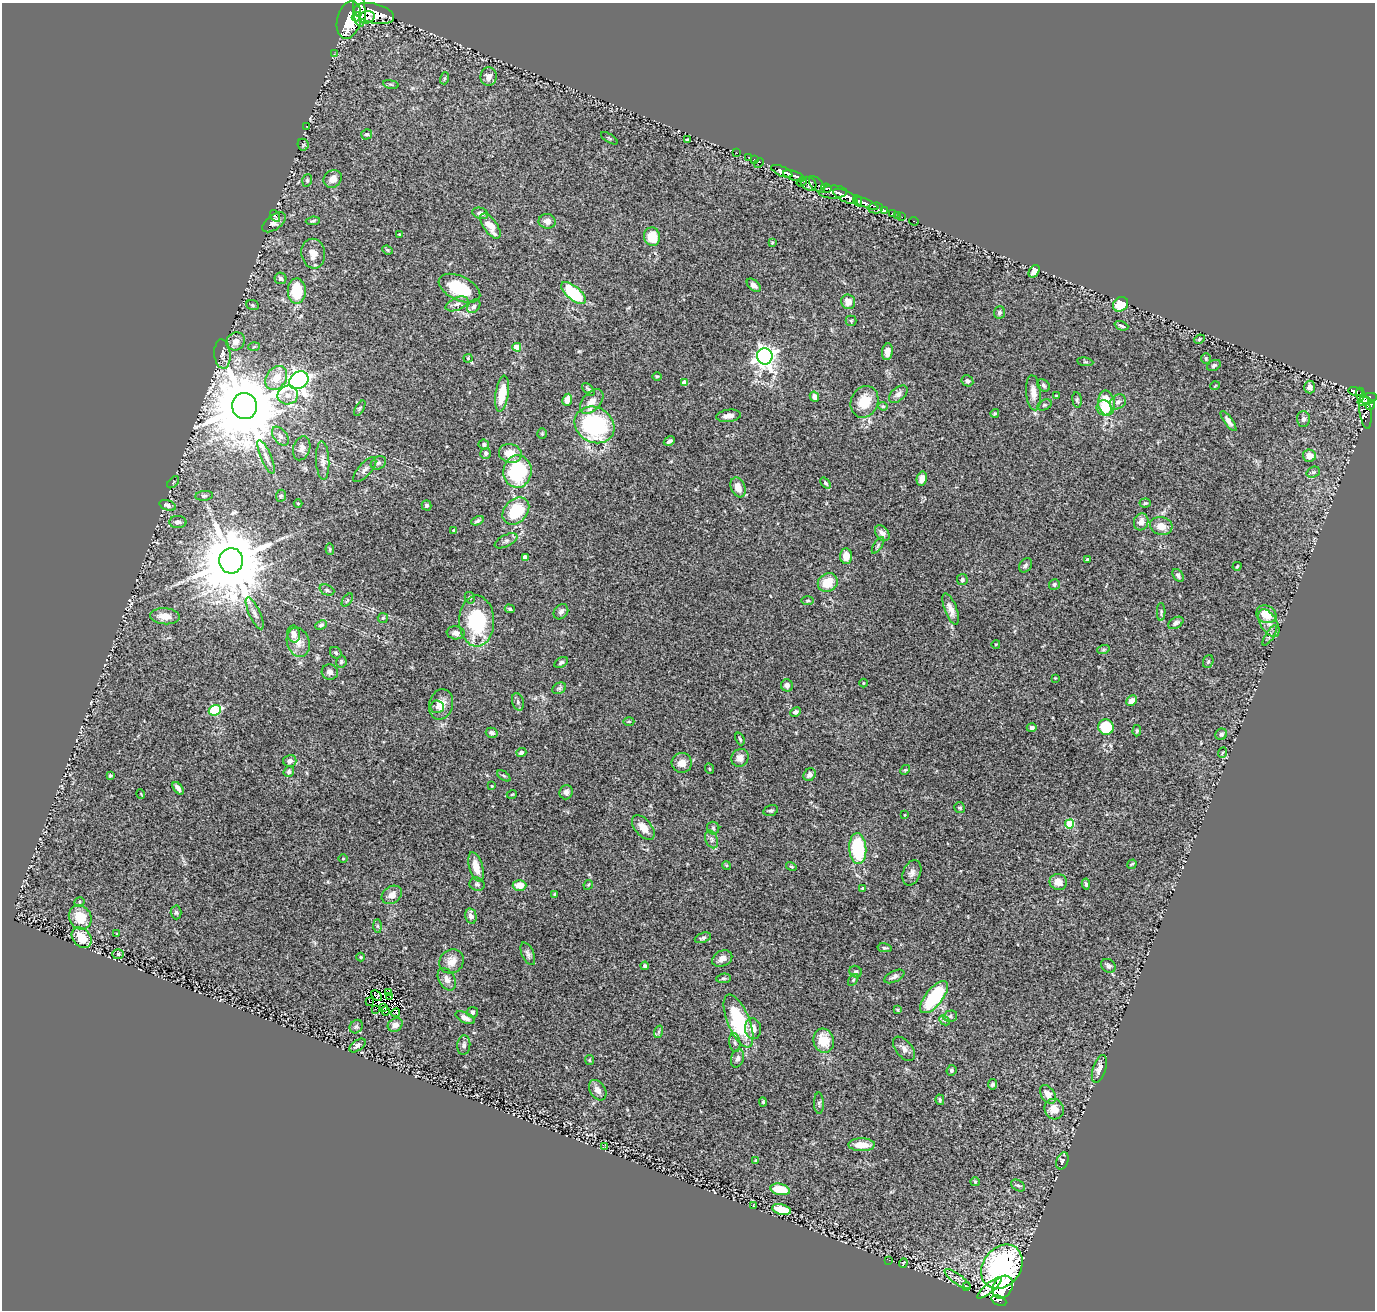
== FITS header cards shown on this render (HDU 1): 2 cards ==
NAXIS1  =                 1373
NAXIS2  =                 1308

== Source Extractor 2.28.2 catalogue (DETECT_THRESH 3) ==
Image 1373 x 1308 px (HDU 1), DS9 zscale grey, 1 PNG px = 1 image px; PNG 1377 x 1312 px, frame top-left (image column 1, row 1308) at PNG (2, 3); each listed source drawn as its Kron ellipse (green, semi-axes under 4 px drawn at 4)
Background 1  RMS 0.041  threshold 0.124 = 3 sigma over >= 5 px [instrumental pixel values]
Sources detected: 312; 4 with non-positive FLUX_AUTO (blend fragments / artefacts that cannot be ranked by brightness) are neither listed nor drawn; the other 308 listed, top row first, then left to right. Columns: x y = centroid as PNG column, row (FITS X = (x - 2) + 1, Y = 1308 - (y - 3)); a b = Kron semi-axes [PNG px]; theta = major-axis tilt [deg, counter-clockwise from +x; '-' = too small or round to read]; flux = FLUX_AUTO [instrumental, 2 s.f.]
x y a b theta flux
359 10 16 6 -86 4900
374 14 20 9 -14 6000
356 17 4 3 - 880
367 17 8 6 18 1400
349 20 19 12 76 7200
334 54 2 2 - 11
489 76 9 8 - 17
445 78 6 4 72 3.9
391 84 8 4 -9 4.2
307 127 3 2 - 1.2
367 134 5 5 - 4.3
609 138 9 2 -31 2.6
688 139 4 2 - 2.5
303 145 6 5 - 3.9
737 153 2 2 - 13
749 157 3 2 - 24
754 160 3 2 - 44
759 163 6 3 46 40
782 171 11 5 -24 2500
794 176 12 4 -18 2500
333 179 9 8 - 22
307 180 6 5 - 4.1
802 182 5 3 - 280
809 184 8 6 -29 780
817 184 10 5 -48 780
827 188 5 3 - 630
833 192 14 6 1 1600
845 196 13 5 -26 4000
858 201 6 3 -67 900
866 203 13 4 -23 2000
876 208 7 5 2 350
884 210 3 3 - 420
480 213 8 5 -19 9
893 213 3 3 - 79
897 215 3 2 - 27
275 216 6 4 -56 3.8
902 217 2 2 - 17
313 221 7 4 7 4.8
547 221 8 7 - 14
914 221 5 3 - 32
274 222 13 7 37 13
490 226 14 7 -55 40
399 234 4 3 - 2.3
652 237 9 8 - 56
772 243 4 2 - 2.2
387 250 5 4 - 3.6
313 254 15 12 -81 31
1034 271 7 5 57 12
280 278 6 5 - 7.6
754 285 8 5 -44 14
459 288 22 12 -26 130
297 291 12 9 90 110
573 293 15 7 -40 150
848 302 7 7 - 24
457 304 12 6 22 13
1120 304 8 6 40 74
253 305 6 5 - 4.1
474 306 7 5 48 8.7
999 313 6 5 - 6.8
851 321 5 5 - 4.1
1121 326 7 4 -22 6.6
1199 339 5 4 - 3.7
235 341 10 8 44 20
254 346 6 4 3 3.5
517 347 4 4 - 55
887 352 8 5 82 15
222 354 14 8 -85 16
765 356 8 8 - 1500
468 358 4 4 - 2.7
1206 358 5 4 - 3.1
1085 362 8 4 -8 4.1
1214 365 7 5 28 5.9
657 376 4 3 - 2.6
276 378 13 10 56 45
299 380 10 8 32 1400
967 381 6 5 - 7.7
684 383 4 4 - 25
1044 385 7 5 -46 6.2
1215 386 4 3 - 2.1
1310 387 6 5 - 14
588 389 8 3 -46 5.5
1356 392 7 3 -14 240
1033 393 17 7 -84 23
502 394 18 6 81 71
898 394 11 6 41 12
1360 394 6 4 -85 270
288 395 10 9 - 24
1056 396 3 3 - 3.4
814 397 5 4 - 13
1368 398 8 5 14 580
567 400 6 5 - 25
1077 400 8 4 -83 5.4
1364 401 6 3 16 370
592 402 14 8 47 27
865 402 16 13 66 64
1118 402 8 6 35 11
1107 403 12 8 -82 96
1044 405 7 5 26 4
1370 405 5 4 - 400
245 406 13 12 - 32000
883 406 5 4 - 3.5
360 408 8 3 60 4
1104 408 8 7 - 35
1365 411 17 6 -83 300
995 413 4 4 - 4.4
728 416 12 6 8 19
1303 419 8 6 -88 8.3
1228 421 12 4 -54 12
594 425 21 17 -31 350
542 434 5 4 - 3.4
280 436 11 6 -53 13
669 441 6 3 30 7
484 444 5 5 - 7.6
302 448 12 8 72 15
486 453 6 5 - 4.8
510 453 11 9 -15 36
1309 456 6 6 - 27
266 457 18 5 -67 15
323 461 19 6 -87 16
378 463 8 6 33 7.2
365 470 15 6 48 13
517 471 16 14 84 220
1313 472 7 5 19 5.9
922 479 7 5 76 14
173 482 7 3 46 2.5
825 483 6 4 -51 5.2
738 487 10 7 -68 26
204 496 9 5 5 5.3
281 496 6 5 - 4.3
298 503 4 3 - 2.4
1145 503 5 4 - 3.8
167 505 8 5 -18 8.7
426 505 5 5 - 6.3
516 511 15 11 46 110
477 521 6 4 28 6.2
178 522 8 6 0 10
1141 522 8 7 - 19
1161 526 11 9 -14 28
454 531 3 3 - 4.2
882 533 9 6 -52 13
506 541 12 5 26 9.5
878 545 9 3 57 4.9
330 549 5 4 - 3.5
846 556 7 6 - 24
525 557 4 4 - 14
1087 559 3 3 - 4
231 561 12 12 - 29000
1025 565 8 5 58 6.5
1237 566 4 3 - 2.7
1178 575 7 4 -57 7.7
962 580 5 5 - 5.7
828 583 10 9 - 56
1054 584 5 5 - 5.2
327 590 8 5 -22 6.2
470 598 6 5 - 4.2
347 600 7 4 53 4
808 600 6 3 0 3.4
510 609 5 4 - 3.9
951 609 16 6 -69 21
561 612 8 6 49 9.1
1161 612 9 4 89 5
255 613 17 5 -65 14
1266 614 10 8 -25 45
165 616 15 8 -4 31
383 618 5 5 - 4.8
477 621 25 17 -89 200
1176 623 8 5 30 9.3
1269 623 15 8 -59 23
321 625 6 4 27 5.4
456 633 9 6 -6 14
294 634 8 6 -79 14
1270 636 12 4 58 8.3
298 642 15 11 -73 27
996 644 4 3 - 2.2
1103 650 6 4 18 4.6
336 653 6 5 - 5.3
1208 661 7 5 69 4.1
341 662 6 5 - 5.5
561 662 7 4 31 5.7
330 672 8 7 - 12
1055 678 2 2 - 2
863 683 4 3 - 1.9
787 685 6 6 - 12
559 688 7 5 29 6.1
1132 700 6 5 - 19
518 702 9 5 -74 7.2
441 704 15 11 76 30
437 707 7 6 - 7.2
215 710 6 5 - 170
796 712 5 4 - 7.7
629 721 5 3 - 3.3
1106 727 8 7 - 72
1032 728 5 4 - 7.3
1137 731 6 4 86 4.2
492 733 6 5 - 8.3
1221 734 6 5 - 6
740 739 6 3 -69 3.9
521 752 5 4 - 7
1222 753 5 3 - 2.4
740 758 9 8 - 16
290 761 6 6 - 11
682 763 10 10 - 24
710 769 5 3 - 2.6
905 770 5 4 - 3.2
289 772 5 5 - 7.3
809 775 7 5 52 10
110 776 4 3 - 4.2
504 776 7 4 -35 4.5
492 786 3 3 - 2.2
178 788 7 4 -53 12
566 792 7 6 - 10
141 794 5 3 - 2.2
512 794 5 3 - 2.5
960 808 6 5 - 4.9
771 810 7 5 17 5.3
905 815 4 2 - 1.9
1070 824 4 4 - 100
643 828 14 8 -49 30
713 828 6 6 - 5.8
712 839 9 6 -68 8.7
858 848 15 8 -86 230
343 859 5 3 - 2.3
1132 864 5 2 - 2.8
726 865 4 3 - 2.6
476 867 15 6 -74 33
791 867 5 4 - 3.5
912 873 13 8 68 14
1058 882 9 8 - 22
477 884 8 6 -14 6.7
1086 884 5 3 - 5.2
519 885 7 5 0 30
588 885 5 4 - 3
863 888 4 3 - 3.4
392 895 11 8 35 20
555 895 4 3 - 3.9
80 902 5 5 - 3.9
176 912 7 5 -88 5.6
471 916 8 5 -77 20
80 917 12 11 - 63
378 926 7 4 -89 5
117 934 4 2 - 1.9
82 938 11 9 -47 66
703 938 8 5 20 6.1
885 948 7 4 -10 4.3
118 954 6 5 - 5.6
528 954 12 6 -66 9.1
361 957 4 4 - 3.2
722 959 10 7 27 19
451 961 13 11 37 29
645 966 4 3 - 4.8
1108 966 8 6 -39 8.3
856 972 6 5 - 5
894 976 11 5 26 9.3
724 978 7 5 5 4.7
447 979 12 8 -60 18
853 980 6 3 54 3.4
389 993 4 3 - 8.1
376 996 6 4 -46 1.5
390 996 3 2 - 2.9
934 997 19 8 51 230
369 1001 3 2 - 1.8
383 1008 3 2 - 1.4
376 1009 2 2 - 2.4
897 1010 4 3 - 2.9
385 1011 5 2 - 2
473 1012 5 5 - 5.5
396 1013 4 3 - 3.4
950 1016 7 5 14 5.4
465 1018 10 5 -25 15
944 1020 6 4 -43 4.8
738 1021 28 11 -68 230
395 1025 8 6 30 17
356 1027 7 6 - 5.7
753 1029 10 8 -86 24
658 1032 6 4 71 4.4
824 1041 12 10 -75 58
735 1042 9 5 -82 7.3
357 1045 9 5 37 7
464 1045 10 6 83 8.8
904 1049 14 8 -52 15
738 1058 9 6 73 10
589 1060 5 4 - 3.3
1099 1069 14 6 72 20
951 1070 5 5 - 6.2
992 1084 5 4 - 7.2
598 1090 11 7 -57 18
1048 1094 10 6 -54 22
940 1100 5 4 - 4.5
763 1102 4 4 - 3.5
819 1103 11 5 -88 6.2
1054 1109 10 9 - 33
862 1145 13 6 -1 37
605 1147 3 2 - 2.4
756 1160 3 3 - 2.6
1062 1161 9 6 68 7.4
975 1182 5 4 - 3
1018 1186 7 5 -33 5.8
780 1189 10 5 -13 66
754 1205 3 2 - 1.4
781 1209 9 5 -15 86
889 1260 3 2 - 5
903 1263 5 2 - 2.6
1002 1267 24 19 53 610
957 1279 15 5 -35 11
966 1286 3 2 - 2.5
1003 1287 12 9 53 460
990 1288 15 5 40 27
999 1301 8 5 -24 75
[4 non-positive-flux detections neither listed nor drawn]